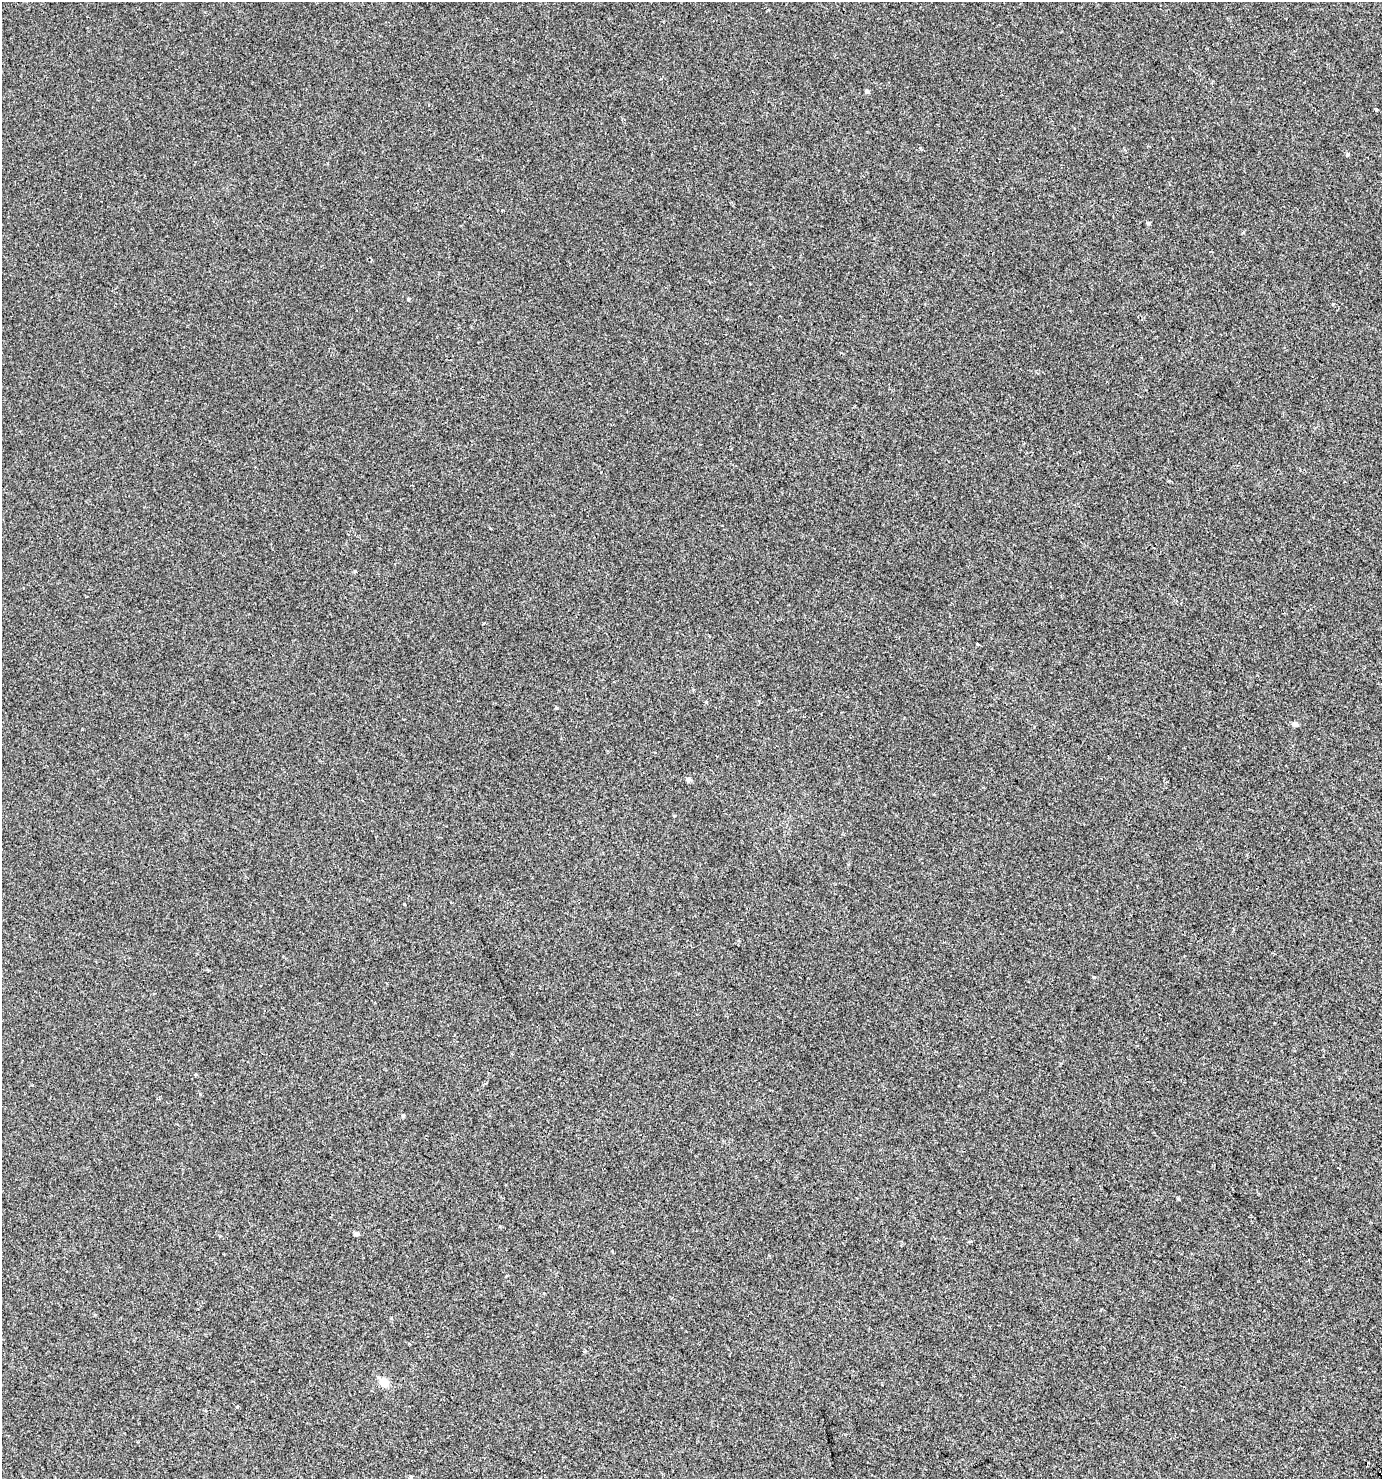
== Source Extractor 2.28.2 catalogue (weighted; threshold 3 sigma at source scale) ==
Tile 6 of 4 x 4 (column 2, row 2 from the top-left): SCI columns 1625-3004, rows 3002-4478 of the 6077 x 6018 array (HDU 1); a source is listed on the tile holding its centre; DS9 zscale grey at full resolution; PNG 1384 x 1481 px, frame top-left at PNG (2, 2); no overlay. Shown black and unused: <1% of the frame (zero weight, under 2 of 3 exposures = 3% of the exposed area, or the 3 px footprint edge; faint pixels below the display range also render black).
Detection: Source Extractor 2.28.2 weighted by HDU 2 'WHT'; one run over the whole footprint, this tile lists its part. Background 0.00251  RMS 0.0043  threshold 0.0192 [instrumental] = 3 sigma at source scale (4.5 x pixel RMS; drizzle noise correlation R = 1.50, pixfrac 1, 0.0396/0.0396 arcsec/px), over >= 5 px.
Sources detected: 18; all 18 listed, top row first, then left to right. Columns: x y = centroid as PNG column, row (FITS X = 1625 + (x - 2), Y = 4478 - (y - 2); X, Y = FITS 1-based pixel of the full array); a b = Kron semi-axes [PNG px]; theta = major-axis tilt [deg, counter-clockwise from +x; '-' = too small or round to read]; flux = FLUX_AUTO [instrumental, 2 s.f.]
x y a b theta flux
867 91 5 4 - 0.92
1376 109 3 3 - 0.55
1347 154 5 4 - 0.52
1148 223 5 4 - 0.56
1210 251 4 3 - 0.31
355 571 5 3 - 0.34
978 644 4 3 - 180
706 701 3 3 - 1.5
556 708 5 3 - 0.39
1295 724 7 7 - 1
688 780 5 5 - 1.1
404 904 3 2 - 0.57
403 1115 5 4 - 0.52
1178 1199 5 3 - 0.37
356 1234 5 5 - 0.9
384 1382 12 10 -29 3.4
238 1406 3 3 - 2.3
411 1477 3 3 - 6.1
Isophote crosses this tile's border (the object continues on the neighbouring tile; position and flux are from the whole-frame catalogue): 1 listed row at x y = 411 1477
Unlisted compact peaks at least as high as the median listed source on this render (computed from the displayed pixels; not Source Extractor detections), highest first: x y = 408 299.